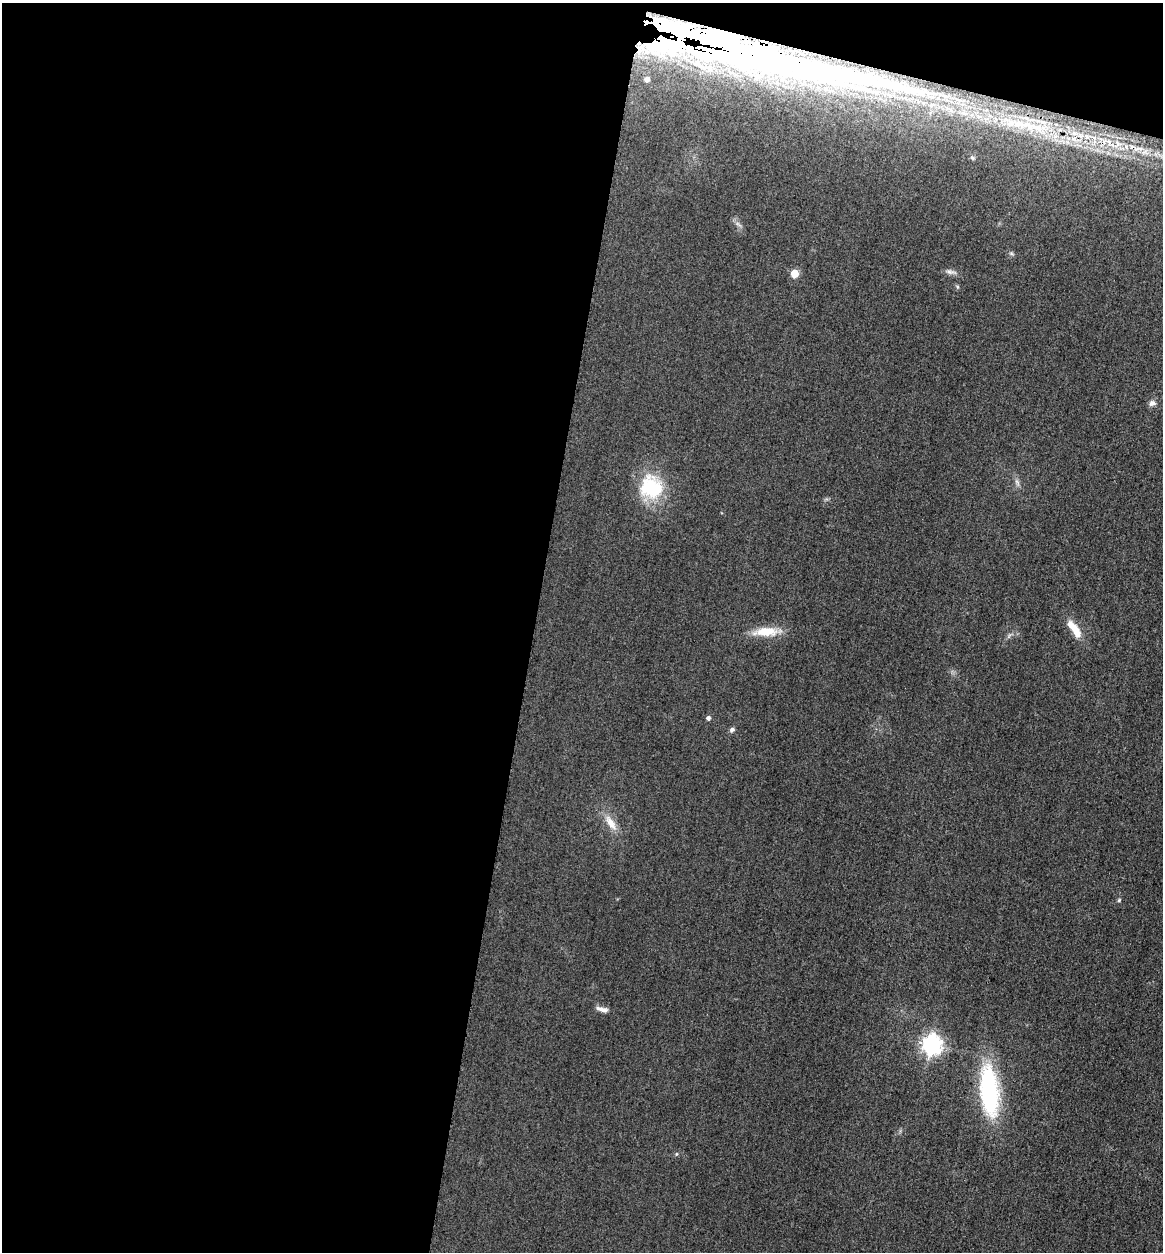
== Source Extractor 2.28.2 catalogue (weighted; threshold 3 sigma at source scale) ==
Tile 1 of 4 x 4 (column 1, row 1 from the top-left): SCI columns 267-1427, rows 3770-5019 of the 5058 x 5038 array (HDU 1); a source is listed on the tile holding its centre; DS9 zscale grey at full resolution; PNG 1165 x 1254 px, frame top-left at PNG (2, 3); no overlay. Shown black and unused: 49% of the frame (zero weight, under 3 of 4 exposures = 3% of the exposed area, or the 3 px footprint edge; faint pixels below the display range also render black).
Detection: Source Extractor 2.28.2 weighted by HDU 2 'WHT'; one run over the whole footprint, this tile lists its part. Background 0.0723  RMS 0.017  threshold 0.0777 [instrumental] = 3 sigma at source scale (4.5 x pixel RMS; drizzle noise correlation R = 1.50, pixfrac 1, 0.05/0.05 arcsec/px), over >= 5 px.
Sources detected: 21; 1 inside a brighter object's white glare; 1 long thin detection or spike segment (spike, bleed or trail) — not listed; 1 inside a brighter listed object's ellipse — not listed separately; the other 18 listed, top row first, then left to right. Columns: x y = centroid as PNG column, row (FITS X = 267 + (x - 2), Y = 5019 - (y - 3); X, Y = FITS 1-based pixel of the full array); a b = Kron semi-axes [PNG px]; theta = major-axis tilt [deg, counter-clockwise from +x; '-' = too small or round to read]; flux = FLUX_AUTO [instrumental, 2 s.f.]
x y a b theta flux
682 41 41 23 8 360
647 79 4 4 - 6.7
1031 126 83 12 -9 140
950 272 14 6 -9 7.2
795 273 5 5 - 43
1152 403 8 7 - 7.1
1017 482 10 4 -57 4.7
651 487 29 27 -42 100
1075 629 25 8 -55 31
766 632 33 11 3 39
708 718 5 4 - 4.9
732 730 6 5 - 4.9
611 823 25 9 -56 23
1119 900 5 5 - 2.3
602 1009 16 6 -13 9.2
931 1045 8 7 - 880
989 1091 57 19 -84 210
676 1154 5 3 - 1.8
Overlapping masked pixels (flux is a lower limit): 2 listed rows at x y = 682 41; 1031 126